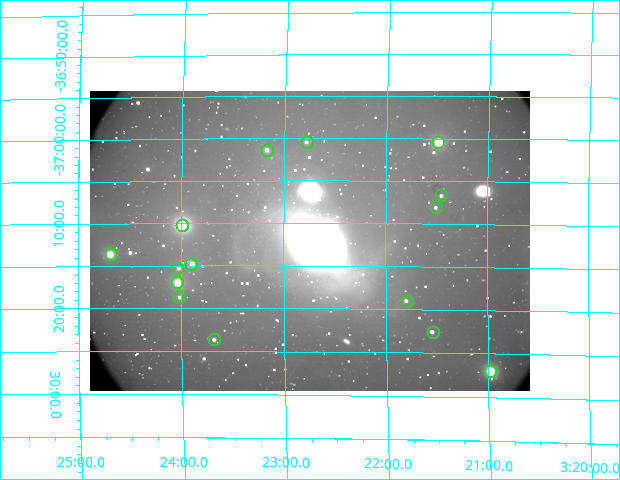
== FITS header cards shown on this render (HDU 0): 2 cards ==
NAXIS1  =                  440 / length of data axis 1
NAXIS2  =                  300 / length of data axis 2

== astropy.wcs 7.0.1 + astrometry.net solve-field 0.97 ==
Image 440 x 300 px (HDU 0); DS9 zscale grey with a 90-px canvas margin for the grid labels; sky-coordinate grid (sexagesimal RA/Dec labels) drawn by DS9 from the SOLVED WCS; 15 Tycho-2 reference stars matched to detected sources circled (green)
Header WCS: RA---SIN/DEC--SIN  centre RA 03:22:45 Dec -37:12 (50.69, -37.20 deg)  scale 7 arcsec/px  FOV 51.3' x 35.0'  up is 0 deg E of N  parity normal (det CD < 0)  (native frame fk4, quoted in ICRS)
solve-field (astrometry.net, Tycho-2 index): SOLVED blind (the header's WCS was not the basis of the solution)
Solved WCS: RA---TAN-SIP/DEC--TAN-SIP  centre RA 03:22:45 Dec -37:12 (50.69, -37.20 deg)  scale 7.02 arcsec/px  FOV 51.5' x 35.2'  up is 0 deg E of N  parity normal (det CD < 0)
Header WCS and blind solve agree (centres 3.1 arcsec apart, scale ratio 1.003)
Tycho-2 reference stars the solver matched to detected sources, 15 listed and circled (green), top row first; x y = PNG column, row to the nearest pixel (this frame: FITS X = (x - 90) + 1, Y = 300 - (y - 91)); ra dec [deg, ICRS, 3 dp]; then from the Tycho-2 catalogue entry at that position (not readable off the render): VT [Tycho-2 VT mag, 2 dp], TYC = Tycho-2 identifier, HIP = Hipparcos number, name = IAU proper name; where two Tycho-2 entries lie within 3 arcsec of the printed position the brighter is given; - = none
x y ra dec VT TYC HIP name
307 142 50.696 -37.007 11.96 7026-1-1 - -
438 142 50.372 -37.008 9.31 7026-2-1 - -
267 150 50.793 -37.023 11.12 7026-8-1 - -
441 195 50.365 -37.112 11.67 7026-80-1 - -
436 207 50.377 -37.134 12.21 7026-126-1 - -
182 225 50.998 -37.170 7.78 7026-135-1 15836 -
111 254 51.169 -37.227 9.40 7027-216-1 - -
191 264 50.976 -37.246 10.63 7026-81-1 - -
177 268 51.009 -37.255 11.89 7027-175-1 - -
177 282 51.009 -37.283 8.94 7027-125-1 15839 -
179 297 51.005 -37.312 11.54 7027-165-1 - -
407 301 50.448 -37.317 11.68 7026-77-1 - -
433 332 50.385 -37.377 11.48 7026-147-1 - -
214 339 50.921 -37.394 11.20 7026-152-1 - -
490 371 50.245 -37.450 7.89 7026-182-1 15607 -